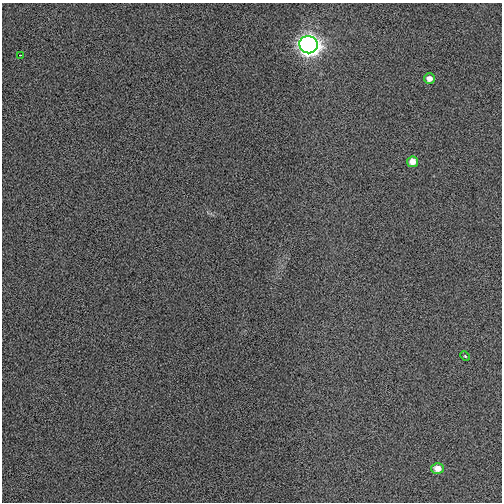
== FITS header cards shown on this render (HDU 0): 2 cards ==
NAXIS1  =                  500
NAXIS2  =                  500

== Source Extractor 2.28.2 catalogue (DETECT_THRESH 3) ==
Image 500 x 500 px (HDU 0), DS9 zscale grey, 1 PNG px = 1 image px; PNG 504 x 504 px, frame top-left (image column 1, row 500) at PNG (2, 3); each listed source drawn as its Kron ellipse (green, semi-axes under 4 px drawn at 4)
Background 0.00115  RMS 0.013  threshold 0.0382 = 3 sigma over >= 5 px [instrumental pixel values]
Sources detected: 6; all 6 listed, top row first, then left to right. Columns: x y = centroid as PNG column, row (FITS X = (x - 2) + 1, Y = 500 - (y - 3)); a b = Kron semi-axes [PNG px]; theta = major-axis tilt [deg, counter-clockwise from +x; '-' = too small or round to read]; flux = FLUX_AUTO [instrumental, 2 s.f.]
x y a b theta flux
308 45 9 8 - 630
20 55 3 2 - 0.87
429 79 5 5 - 6.7
413 162 5 5 - 10
465 356 5 3 - 0.96
438 468 6 5 - 9.4